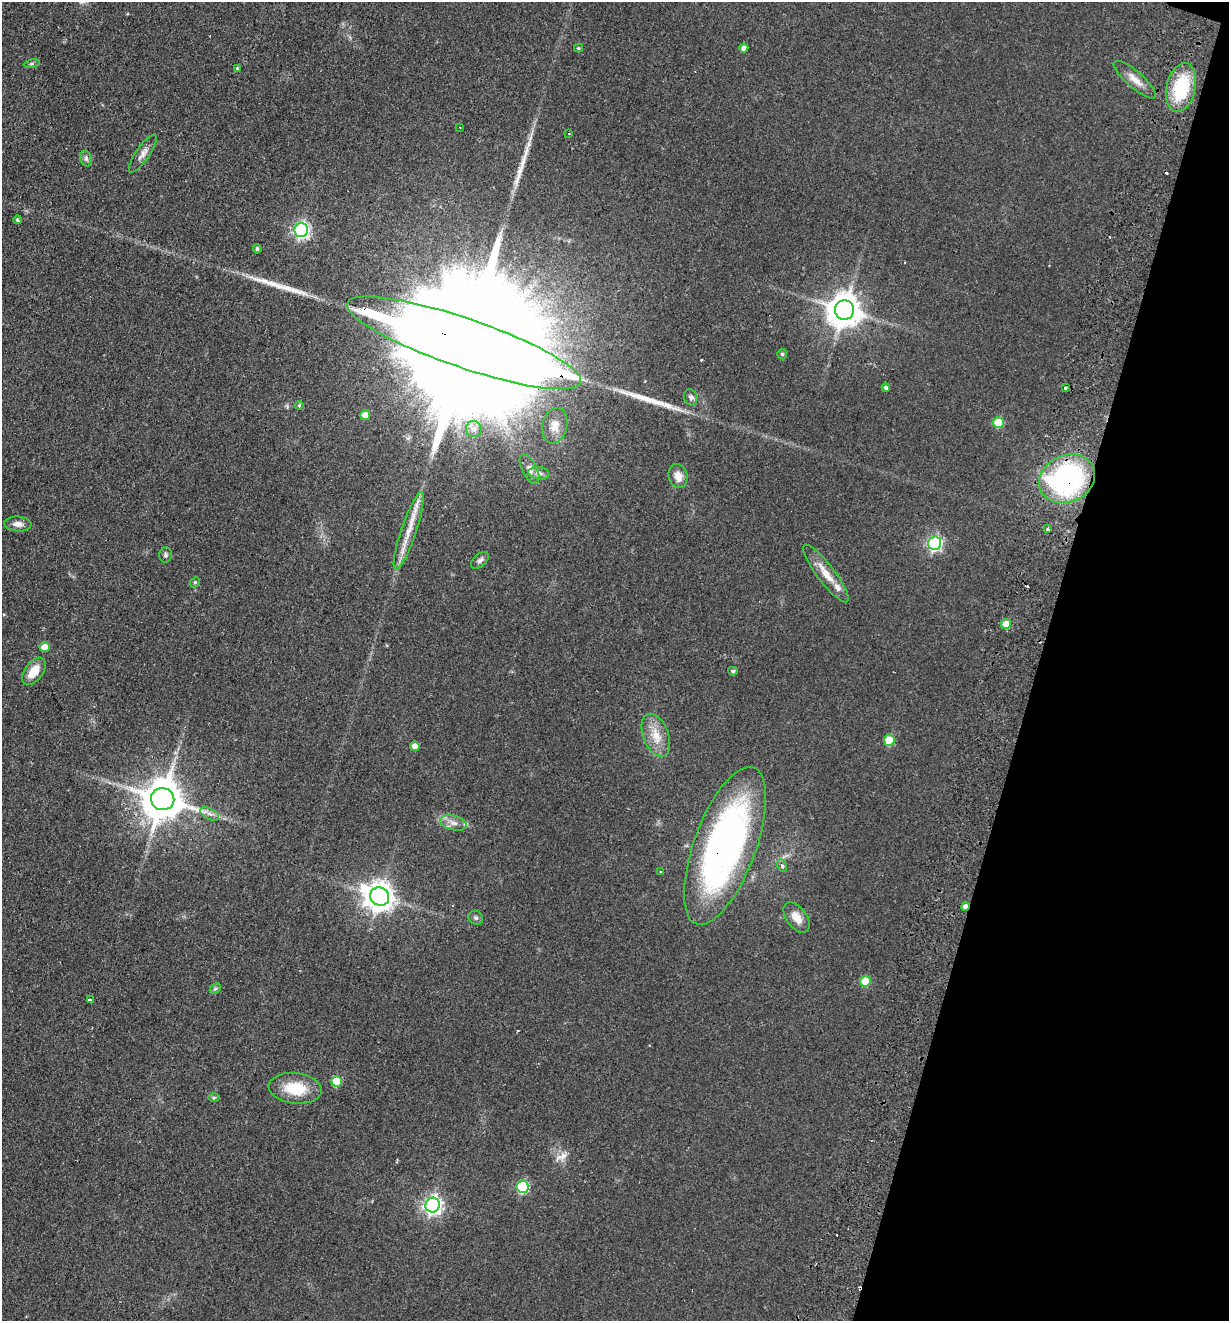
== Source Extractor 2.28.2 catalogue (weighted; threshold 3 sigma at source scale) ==
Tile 8 of 4 x 4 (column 4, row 2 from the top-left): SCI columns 3993-5219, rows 2661-3979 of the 5406 x 5319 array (HDU 1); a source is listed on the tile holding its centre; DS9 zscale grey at full resolution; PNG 1231 x 1323 px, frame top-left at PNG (2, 2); each listed source drawn as its Kron ellipse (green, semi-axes under 4 px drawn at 4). Shown black and unused: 16% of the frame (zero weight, under 2 of 3 exposures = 3% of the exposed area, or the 3 px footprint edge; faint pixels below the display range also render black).
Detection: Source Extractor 2.28.2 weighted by HDU 2 'WHT'; one run over the whole footprint, this tile lists its part. Background 0.0953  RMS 0.011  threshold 0.0479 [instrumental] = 3 sigma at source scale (4.5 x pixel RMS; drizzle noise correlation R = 1.50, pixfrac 1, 0.05/0.05 arcsec/px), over >= 5 px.
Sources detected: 74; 1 inside a brighter object's white glare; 6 cosmic-ray / hot-pixel residue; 4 long thin detections or spike segments (spike, bleed or trail) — neither listed nor drawn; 2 inside a brighter listed object's ellipse — not listed separately; the other 61 listed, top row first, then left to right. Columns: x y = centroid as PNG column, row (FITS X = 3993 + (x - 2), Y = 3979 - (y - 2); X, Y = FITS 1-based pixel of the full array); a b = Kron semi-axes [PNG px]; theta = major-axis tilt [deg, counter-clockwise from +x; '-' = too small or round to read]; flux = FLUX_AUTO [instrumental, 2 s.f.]
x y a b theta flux
578 48 4 4 - 1.2
744 48 4 4 - 4.6
32 64 8 4 9 1.8
237 69 4 3 - 1.6
1135 80 27 8 -41 12
1181 88 25 14 77 62
460 127 2 2 - 0.94
569 134 3 3 - 1.3
143 153 22 6 56 7.3
86 159 8 6 -71 3
17 220 4 4 - 1.7
301 230 7 6 - 290
257 249 4 4 - 2.1
844 310 10 9 - 2200
464 343 123 24 -19 140000
782 354 5 5 - 1.6
886 388 4 4 - 2.3
1065 388 3 3 - 10
691 397 8 6 -68 3.4
299 405 4 3 - 1.1
365 415 5 5 - 13
998 423 5 5 - 42
555 426 18 12 76 13
474 429 8 8 - 5.6
529 469 16 7 -63 6.3
539 473 10 6 -8 4.3
678 476 12 9 -76 11
1067 479 29 23 24 220
18 524 13 7 -4 6.4
1048 529 3 3 - 5.1
409 531 40 7 71 23
934 543 7 6 - 230
165 555 7 6 - 2.8
480 560 10 6 41 3.7
826 573 35 9 -53 18
195 582 6 4 44 1.4
1006 624 5 5 - 20
45 647 5 5 - 12
34 671 15 9 53 16
733 671 5 4 - 2.1
656 735 22 12 -68 19
889 740 5 5 - 39
415 746 5 4 - 8.5
163 799 12 11 - 4100
210 814 10 5 -27 4.6
453 823 13 7 -15 7
725 846 83 31 70 400
782 866 6 4 -63 2.3
660 872 3 3 - 2.4
380 897 10 9 - 1400
965 906 4 4 - 4.4
796 917 17 10 -53 13
476 918 7 6 - 2.8
865 981 5 5 - 33
215 989 6 4 43 1.8
90 1000 4 3 - 5.8
337 1081 5 5 - 27
295 1088 26 15 -6 36
214 1097 6 4 1 1.5
522 1187 6 6 - 100
433 1205 7 7 - 450
Overlapping masked pixels (flux is a lower limit): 5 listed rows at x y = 464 343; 1067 479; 725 846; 380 897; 965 906